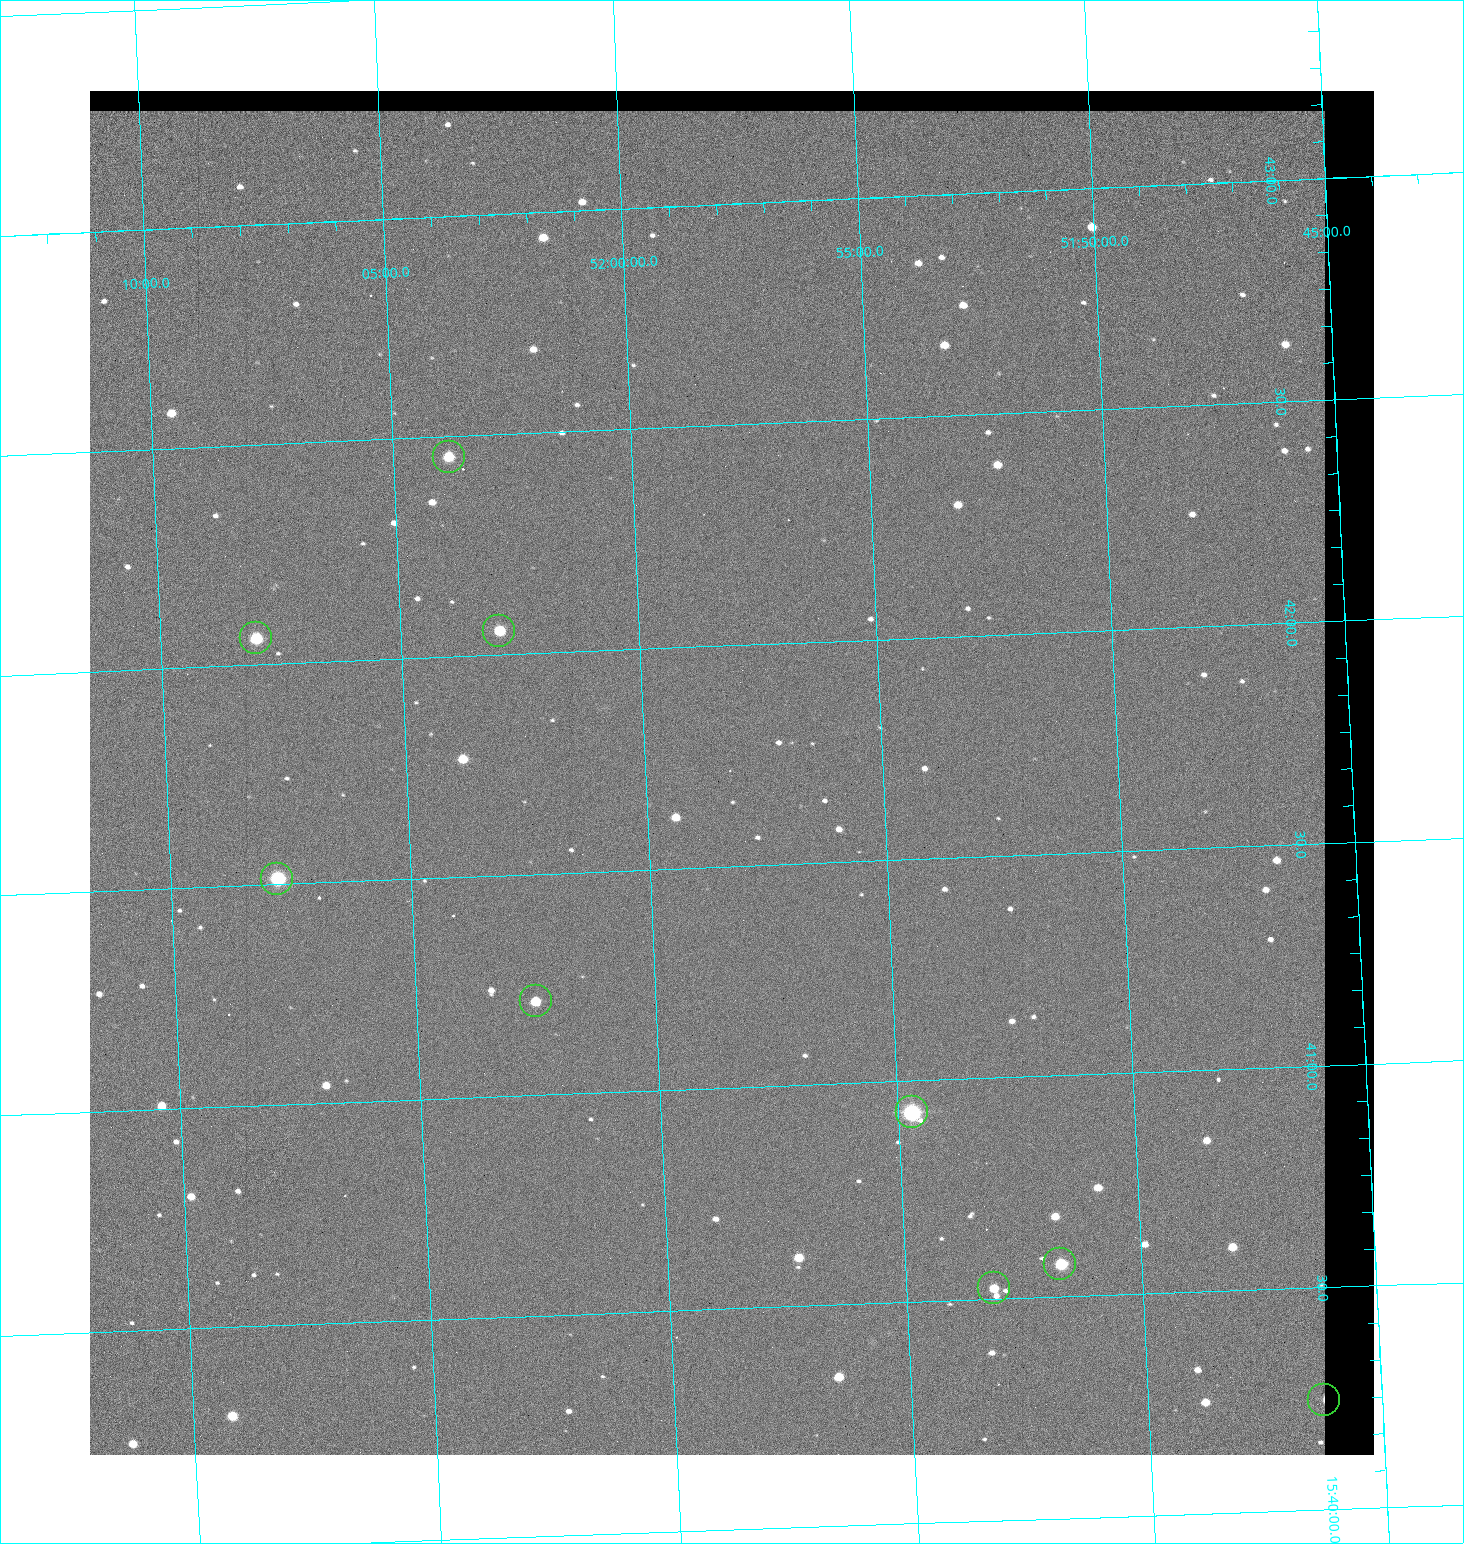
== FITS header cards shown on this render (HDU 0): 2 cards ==
NAXIS1  =                 1284 / length of data axis 1
NAXIS2  =                 1364 / length of data axis 2

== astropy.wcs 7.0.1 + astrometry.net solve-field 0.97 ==
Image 1284 x 1364 px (HDU 0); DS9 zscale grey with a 90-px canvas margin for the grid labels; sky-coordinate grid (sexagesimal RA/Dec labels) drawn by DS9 from the SOLVED WCS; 9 Tycho-2 reference stars matched to detected sources circled (green)
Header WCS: RA---TAN/DEC--TAN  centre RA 15:41:43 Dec +51:58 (235.43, +51.97 deg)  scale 1.26 arcsec/px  FOV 26.9' x 28.5'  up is +92 deg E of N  parity flipped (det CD > 0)
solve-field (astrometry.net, Tycho-2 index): VERIFIED the header's WCS against the Tycho-2 star catalogue (8 matches, 0 conflicts) and refined it, rather than solving blind
Solved WCS: RA---TAN-SIP/DEC--TAN-SIP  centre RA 15:41:43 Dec +51:58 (235.43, +51.97 deg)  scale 1.26 arcsec/px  FOV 27.1' x 28.5'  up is +93 deg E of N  parity flipped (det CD > 0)
The solver's refit moves the header's centre by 1.2 arcsec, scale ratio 1.007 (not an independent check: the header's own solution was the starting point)
Tycho-2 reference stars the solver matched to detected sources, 9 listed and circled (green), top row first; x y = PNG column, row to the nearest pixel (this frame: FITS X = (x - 90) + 1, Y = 1364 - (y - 91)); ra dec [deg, ICRS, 3 dp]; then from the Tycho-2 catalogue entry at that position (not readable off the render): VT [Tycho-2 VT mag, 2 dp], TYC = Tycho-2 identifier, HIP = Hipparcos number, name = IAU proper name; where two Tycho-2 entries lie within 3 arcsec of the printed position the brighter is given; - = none
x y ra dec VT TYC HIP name
449 457 235.614 +52.064 11.61 3489-1132-1 - -
499 631 235.514 +52.049 11.19 3489-1407-1 - -
256 638 235.515 +52.133 11.12 3489-1380-1 - -
277 879 235.378 +52.130 9.31 3489-1322-1 76850 -
536 1001 235.303 +52.042 11.52 3489-958-1 - -
912 1112 235.232 +51.912 9.59 3489-824-1 - -
1060 1264 235.143 +51.862 10.97 3489-1016-1 - -
994 1288 235.131 +51.886 12.29 3489-908-1 - -
1324 1400 235.062 +51.771 11.53 3489-1453-1 - -